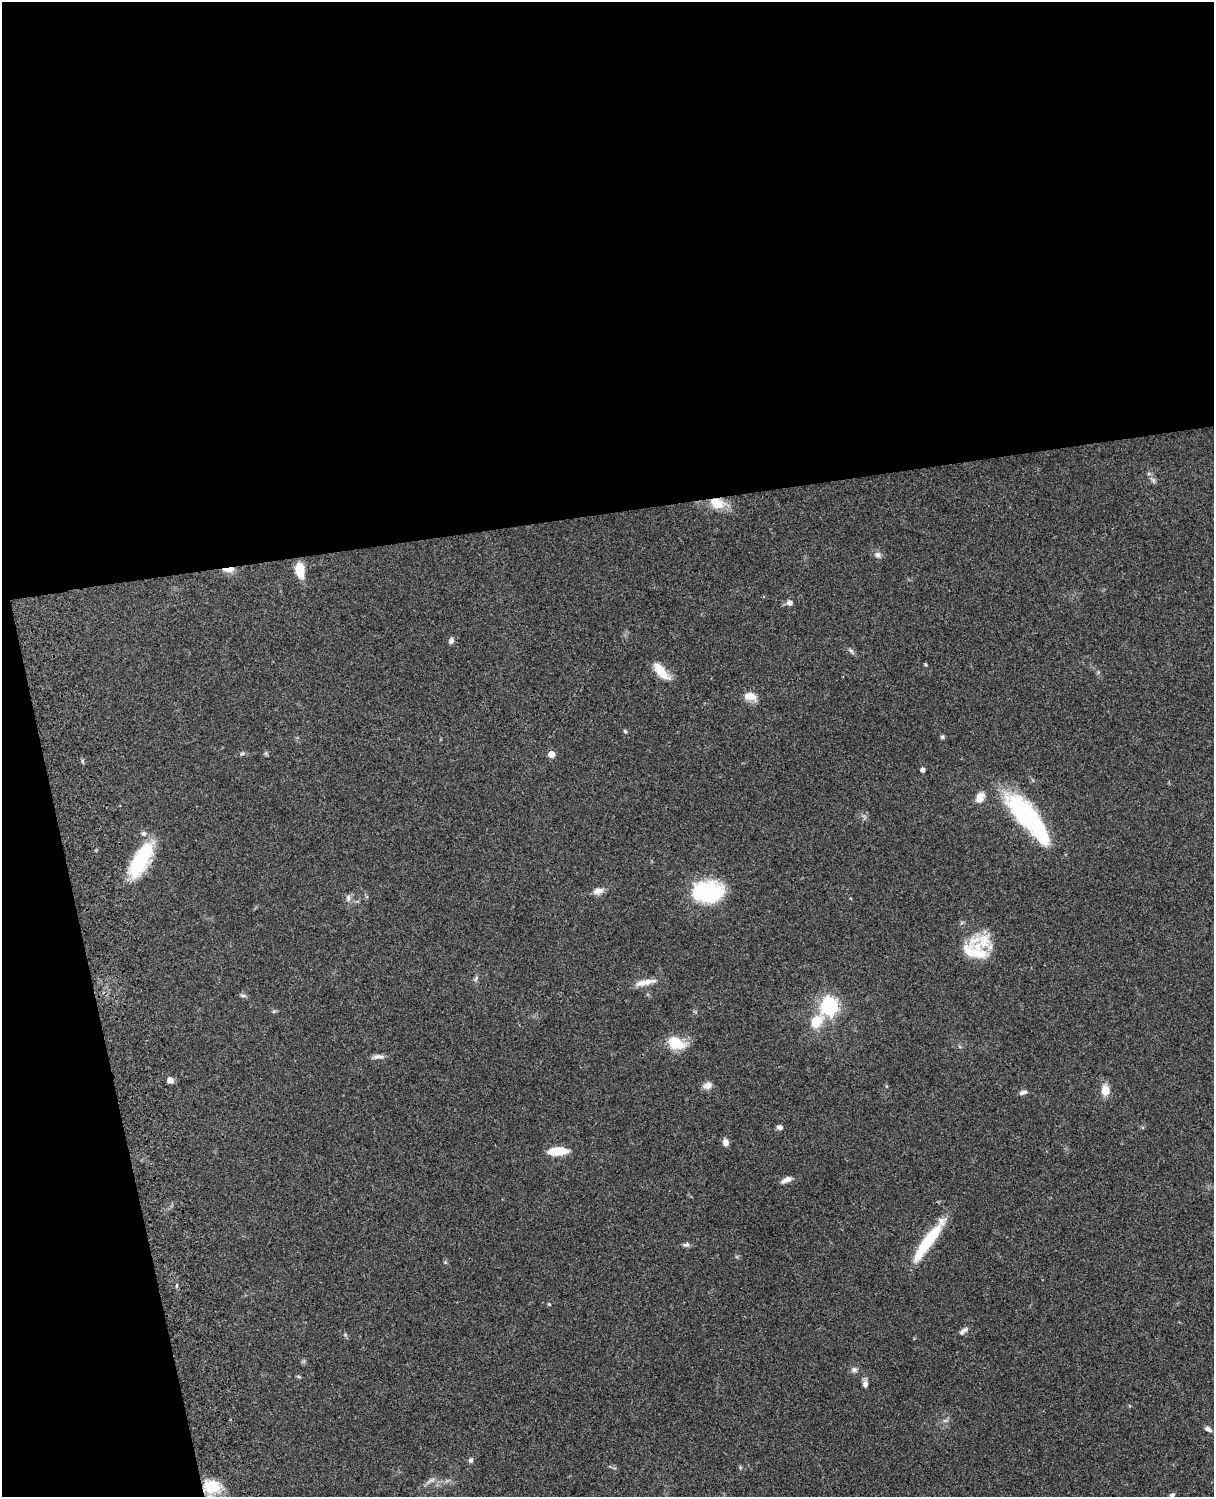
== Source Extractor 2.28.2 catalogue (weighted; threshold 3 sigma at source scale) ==
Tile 1 of 4 x 3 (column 1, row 1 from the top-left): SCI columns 121-1332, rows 3268-4762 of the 5086 x 4926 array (HDU 1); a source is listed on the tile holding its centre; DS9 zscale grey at full resolution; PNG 1216 x 1499 px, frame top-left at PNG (2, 2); no overlay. Shown black and unused: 39% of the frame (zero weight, under 3 of 4 exposures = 6% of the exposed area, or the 3 px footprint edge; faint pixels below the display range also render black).
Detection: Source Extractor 2.28.2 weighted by HDU 2 'WHT'; one run over the whole footprint, this tile lists its part. Background 0.0964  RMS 0.0063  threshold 0.0285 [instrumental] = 3 sigma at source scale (4.5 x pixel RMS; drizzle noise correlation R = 1.50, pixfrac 1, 0.05/0.05 arcsec/px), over >= 5 px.
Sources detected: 56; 1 inside a brighter object's white glare — not listed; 3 inside a brighter listed object's ellipse — not listed separately; the other 52 listed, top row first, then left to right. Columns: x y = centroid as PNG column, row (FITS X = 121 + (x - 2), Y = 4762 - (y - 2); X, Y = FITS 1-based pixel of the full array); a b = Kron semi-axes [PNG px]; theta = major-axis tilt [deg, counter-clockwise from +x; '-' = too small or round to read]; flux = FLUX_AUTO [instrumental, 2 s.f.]
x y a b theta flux
1153 480 8 5 -46 1.6
717 503 18 12 -16 13
878 555 9 7 -37 2.6
228 569 17 5 4 4.8
299 569 12 7 -82 21
790 603 5 5 - 3.2
451 640 8 6 58 2
851 651 10 5 -44 1.5
926 665 5 4 - 0.69
661 671 25 9 -47 10
750 696 16 10 -16 6
625 731 6 3 -45 0.74
942 737 6 5 - 1
242 754 6 4 2 0.96
266 754 6 4 -20 0.86
551 754 5 5 - 9.2
923 770 4 4 - 2.4
980 797 13 9 63 5.5
1028 818 60 17 -51 93
141 860 43 17 61 39
598 891 14 8 14 3.7
708 891 30 24 -10 47
348 898 11 6 -89 2.3
974 953 37 15 -16 18
476 978 9 4 64 1.4
645 982 29 7 12 6.7
243 996 10 4 -5 1.3
829 1006 7 7 - 220
274 1011 6 4 18 0.82
816 1022 15 10 50 14
676 1043 22 13 -21 15
378 1057 15 6 1 2.8
170 1080 7 6 - 3
707 1085 12 8 23 3.5
1105 1090 12 9 89 7.7
1023 1092 11 5 16 2.2
780 1127 7 5 2 2.2
725 1142 8 7 - 3.5
558 1151 20 8 4 13
786 1180 13 6 26 3.3
928 1242 53 9 55 35
686 1245 9 6 9 1.7
445 1262 5 5 - 0.79
549 1304 5 3 - 0.56
963 1331 13 6 41 2.4
854 1370 9 7 -12 2.1
865 1384 9 6 84 2.6
1208 1429 8 5 -36 2.1
471 1460 7 6 - 1.6
430 1481 13 4 30 2
211 1486 23 17 -2 17
1172 1495 7 5 22 1.5
Overlapping masked pixels (flux is a lower limit): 3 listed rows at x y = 717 503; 228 569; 211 1486
Isophote crosses this tile's border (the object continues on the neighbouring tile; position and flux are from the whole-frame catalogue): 1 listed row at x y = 1172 1495